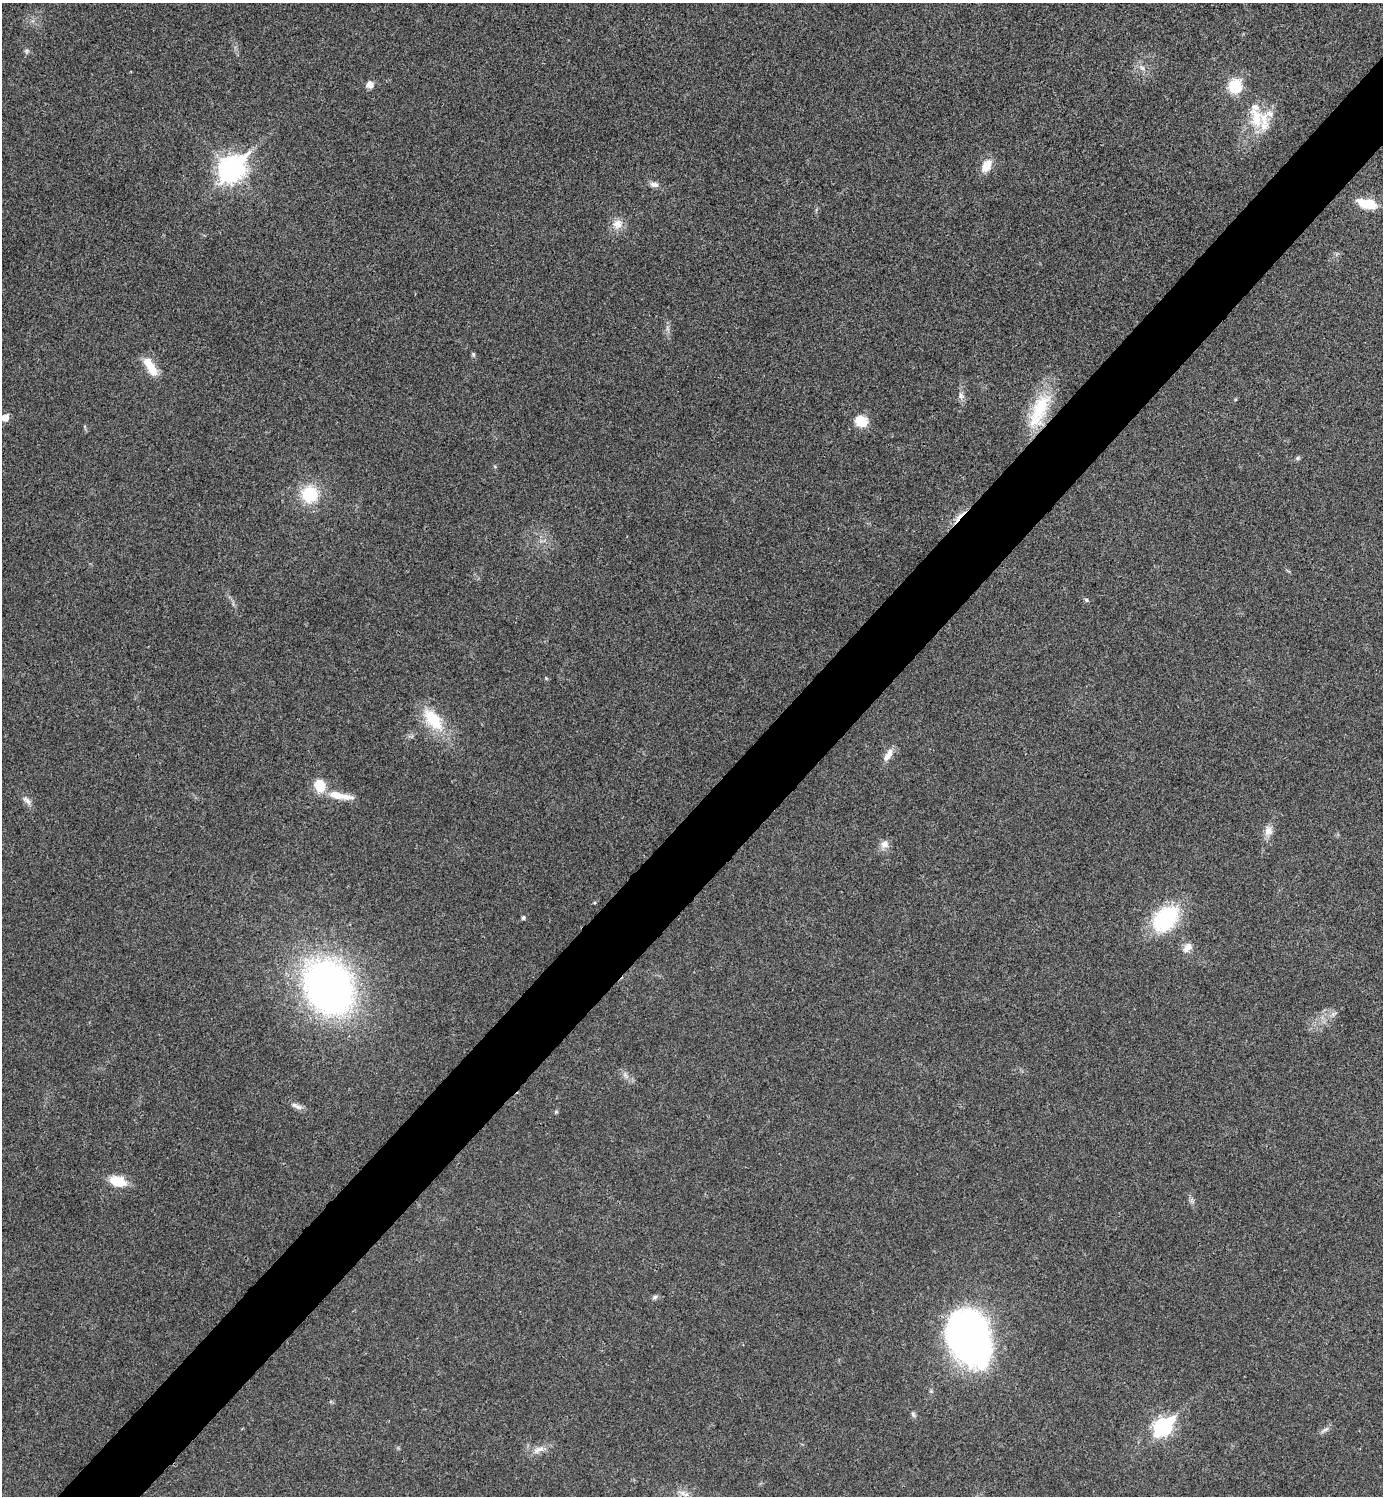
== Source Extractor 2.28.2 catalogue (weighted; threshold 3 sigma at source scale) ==
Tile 7 of 4 x 4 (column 3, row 2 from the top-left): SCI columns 2922-4302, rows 2995-4488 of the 5985 x 5985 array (HDU 1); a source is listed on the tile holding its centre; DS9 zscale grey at full resolution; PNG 1385 x 1498 px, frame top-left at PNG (2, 3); no overlay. Shown black and unused: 5% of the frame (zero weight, under 3 of 4 exposures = <1% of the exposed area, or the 3 px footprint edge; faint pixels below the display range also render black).
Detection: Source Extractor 2.28.2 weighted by HDU 2 'WHT'; one run over the whole footprint, this tile lists its part. Background 0.0204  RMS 0.004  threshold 0.0181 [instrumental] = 3 sigma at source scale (4.5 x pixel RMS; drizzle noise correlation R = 1.50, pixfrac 1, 0.05/0.05 arcsec/px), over >= 5 px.
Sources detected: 48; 4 inside a brighter listed object's ellipse — not listed separately; the other 44 listed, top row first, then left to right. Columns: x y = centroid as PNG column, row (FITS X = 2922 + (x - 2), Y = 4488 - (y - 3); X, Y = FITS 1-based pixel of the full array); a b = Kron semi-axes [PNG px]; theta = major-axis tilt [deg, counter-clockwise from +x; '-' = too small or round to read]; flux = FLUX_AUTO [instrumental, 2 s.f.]
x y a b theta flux
27 51 7 6 - 0.87
1142 68 10 6 -41 1.7
370 84 8 7 - 2.7
1235 86 14 13 - 12
1256 118 33 18 -80 13
986 166 18 11 59 5.2
231 169 11 9 45 350
654 184 11 7 -7 1.9
1367 204 23 11 -14 11
617 224 15 12 12 4.2
473 354 6 5 - 0.64
150 366 26 10 -58 7.9
961 396 11 7 -64 1.7
1039 411 53 20 68 22
5 417 6 5 - 5.6
861 421 14 12 -21 7.7
1298 458 7 5 16 0.77
309 494 18 18 - 18
959 516 25 5 48 3.8
1086 600 6 5 - 0.63
546 678 4 4 - 0.41
433 720 37 18 -49 16
888 755 19 8 57 3.5
340 796 36 9 -10 7.4
27 801 16 7 -41 2
1268 831 14 10 75 3.4
885 844 11 10 - 2.9
594 903 5 3 - 0.41
523 918 5 4 - 0.83
1165 919 26 18 46 41
1188 947 13 9 51 3.3
328 987 43 35 -60 220
1333 1014 10 5 35 1.2
625 1075 13 6 -54 1.8
297 1106 18 6 -22 2.1
556 1112 6 4 18 0.5
118 1181 14 9 -17 12
655 1297 8 6 18 1
968 1337 43 31 -70 230
913 1414 9 5 -79 0.9
1163 1427 10 7 44 120
1325 1430 14 5 33 1.4
538 1450 19 8 25 3.5
683 1493 11 7 -42 2.4
Overlapping masked pixels (flux is a lower limit): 2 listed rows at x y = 1039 411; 959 516
Isophote crosses this tile's border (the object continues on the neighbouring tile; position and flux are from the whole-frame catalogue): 1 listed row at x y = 5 417